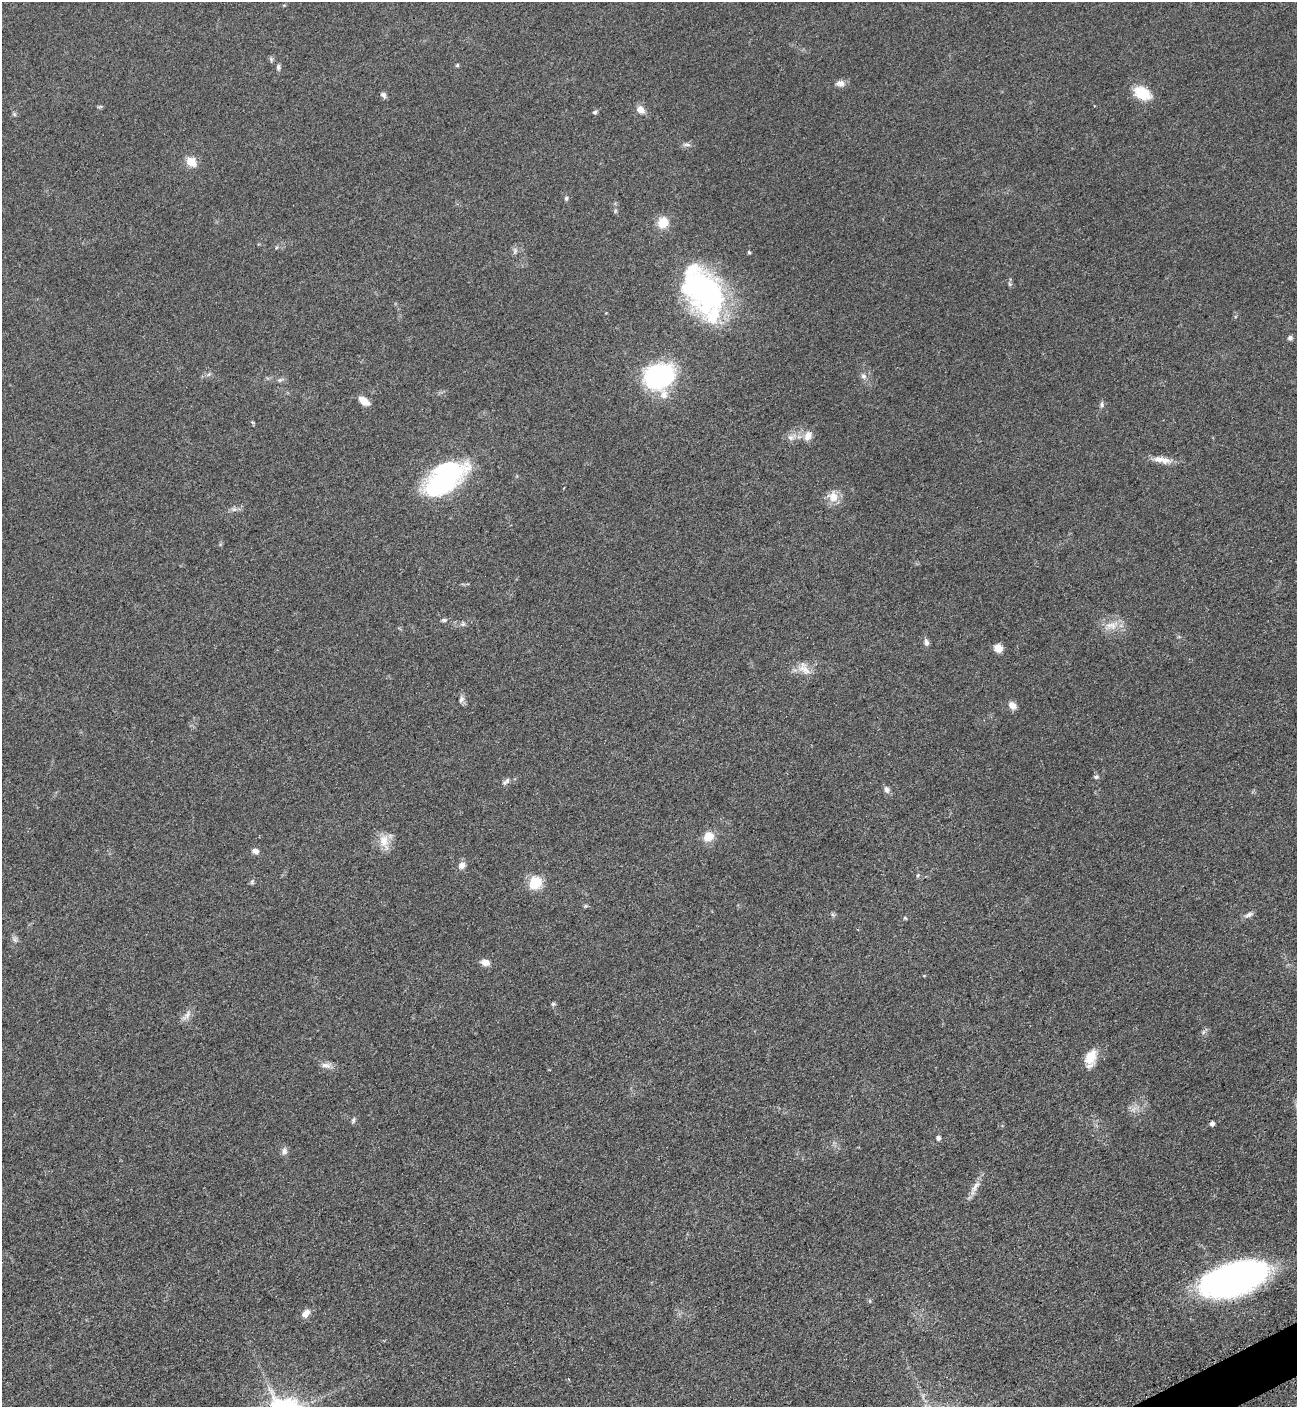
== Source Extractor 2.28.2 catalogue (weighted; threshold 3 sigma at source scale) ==
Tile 6 of 4 x 4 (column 2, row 2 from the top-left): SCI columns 1592-2886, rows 2874-4278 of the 5664 x 5700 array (HDU 1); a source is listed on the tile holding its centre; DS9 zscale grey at full resolution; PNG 1299 x 1409 px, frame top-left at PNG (2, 2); no overlay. Shown black and unused: <1% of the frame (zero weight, under 3 of 5 exposures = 4% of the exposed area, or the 3 px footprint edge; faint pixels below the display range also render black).
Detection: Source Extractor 2.28.2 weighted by HDU 2 'WHT'; one run over the whole footprint, this tile lists its part. Background 0.0508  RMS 0.006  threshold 0.027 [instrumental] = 3 sigma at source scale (4.5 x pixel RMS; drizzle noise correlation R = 1.50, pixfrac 1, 0.05/0.05 arcsec/px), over >= 5 px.
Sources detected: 71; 1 too faint to see at this stretch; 2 inside a brighter object's white glare — not listed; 1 inside a brighter listed object's ellipse — not listed separately; the other 67 listed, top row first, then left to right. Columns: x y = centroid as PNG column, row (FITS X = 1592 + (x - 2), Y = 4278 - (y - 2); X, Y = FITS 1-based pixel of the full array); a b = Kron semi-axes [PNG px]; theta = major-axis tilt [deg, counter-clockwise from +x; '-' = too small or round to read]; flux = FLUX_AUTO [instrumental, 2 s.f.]
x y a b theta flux
271 60 7 5 -72 1.1
457 65 5 4 - 0.76
278 67 7 6 - 1.4
840 83 12 8 2 3.1
1142 93 21 13 -29 14
383 95 8 5 -54 1.8
100 107 8 3 13 0.76
640 110 10 8 -47 4.5
595 112 6 5 - 1
14 114 6 4 -46 0.88
687 145 12 4 0 1.6
191 162 12 9 -39 7.6
566 198 6 5 - 1
615 211 6 4 72 0.84
663 222 10 10 - 11
515 251 9 6 89 1.8
749 252 5 4 - 0.78
1010 284 6 5 - 0.99
705 290 47 38 -38 110
1290 338 6 6 - 1.5
209 374 7 4 71 0.99
659 376 26 23 14 93
863 376 8 7 - 2.2
280 380 7 5 1 1.2
364 401 12 7 -36 5.7
1102 404 8 6 -81 1.5
808 436 12 9 69 4.8
790 437 9 7 -41 2.7
1162 460 26 7 -9 6.5
443 480 37 18 32 120
833 497 14 12 -81 7.7
234 509 7 6 - 1.6
444 620 8 5 -1 1.2
463 624 7 5 20 1.4
1112 625 21 11 8 8.1
926 642 10 6 -73 2.2
998 648 9 8 - 4.8
804 669 20 11 -41 6.7
461 699 10 6 71 2.1
1012 705 9 7 -47 4.1
1096 777 6 5 - 1.4
506 782 13 6 43 2
886 790 10 7 -66 2.2
708 836 9 7 28 11
384 841 22 11 -76 7.8
255 851 9 6 -17 2.6
462 865 9 8 - 3.4
918 875 6 4 72 0.89
252 882 8 5 71 1.1
535 883 13 11 49 16
1248 915 12 6 29 2.3
905 918 6 3 -44 0.63
15 940 9 4 -54 1.6
485 962 10 7 -11 4.3
924 976 5 3 - 0.52
553 1004 6 5 - 0.95
186 1015 19 7 50 3.6
1091 1058 22 12 73 9.9
326 1065 15 7 -11 3.4
353 1120 8 5 70 1.2
1212 1124 4 4 - 2.1
938 1138 5 4 - 2.2
284 1151 10 7 79 2.4
975 1186 20 7 58 4.8
1233 1279 51 24 17 290
870 1301 6 3 -71 0.67
305 1314 12 8 48 4.3